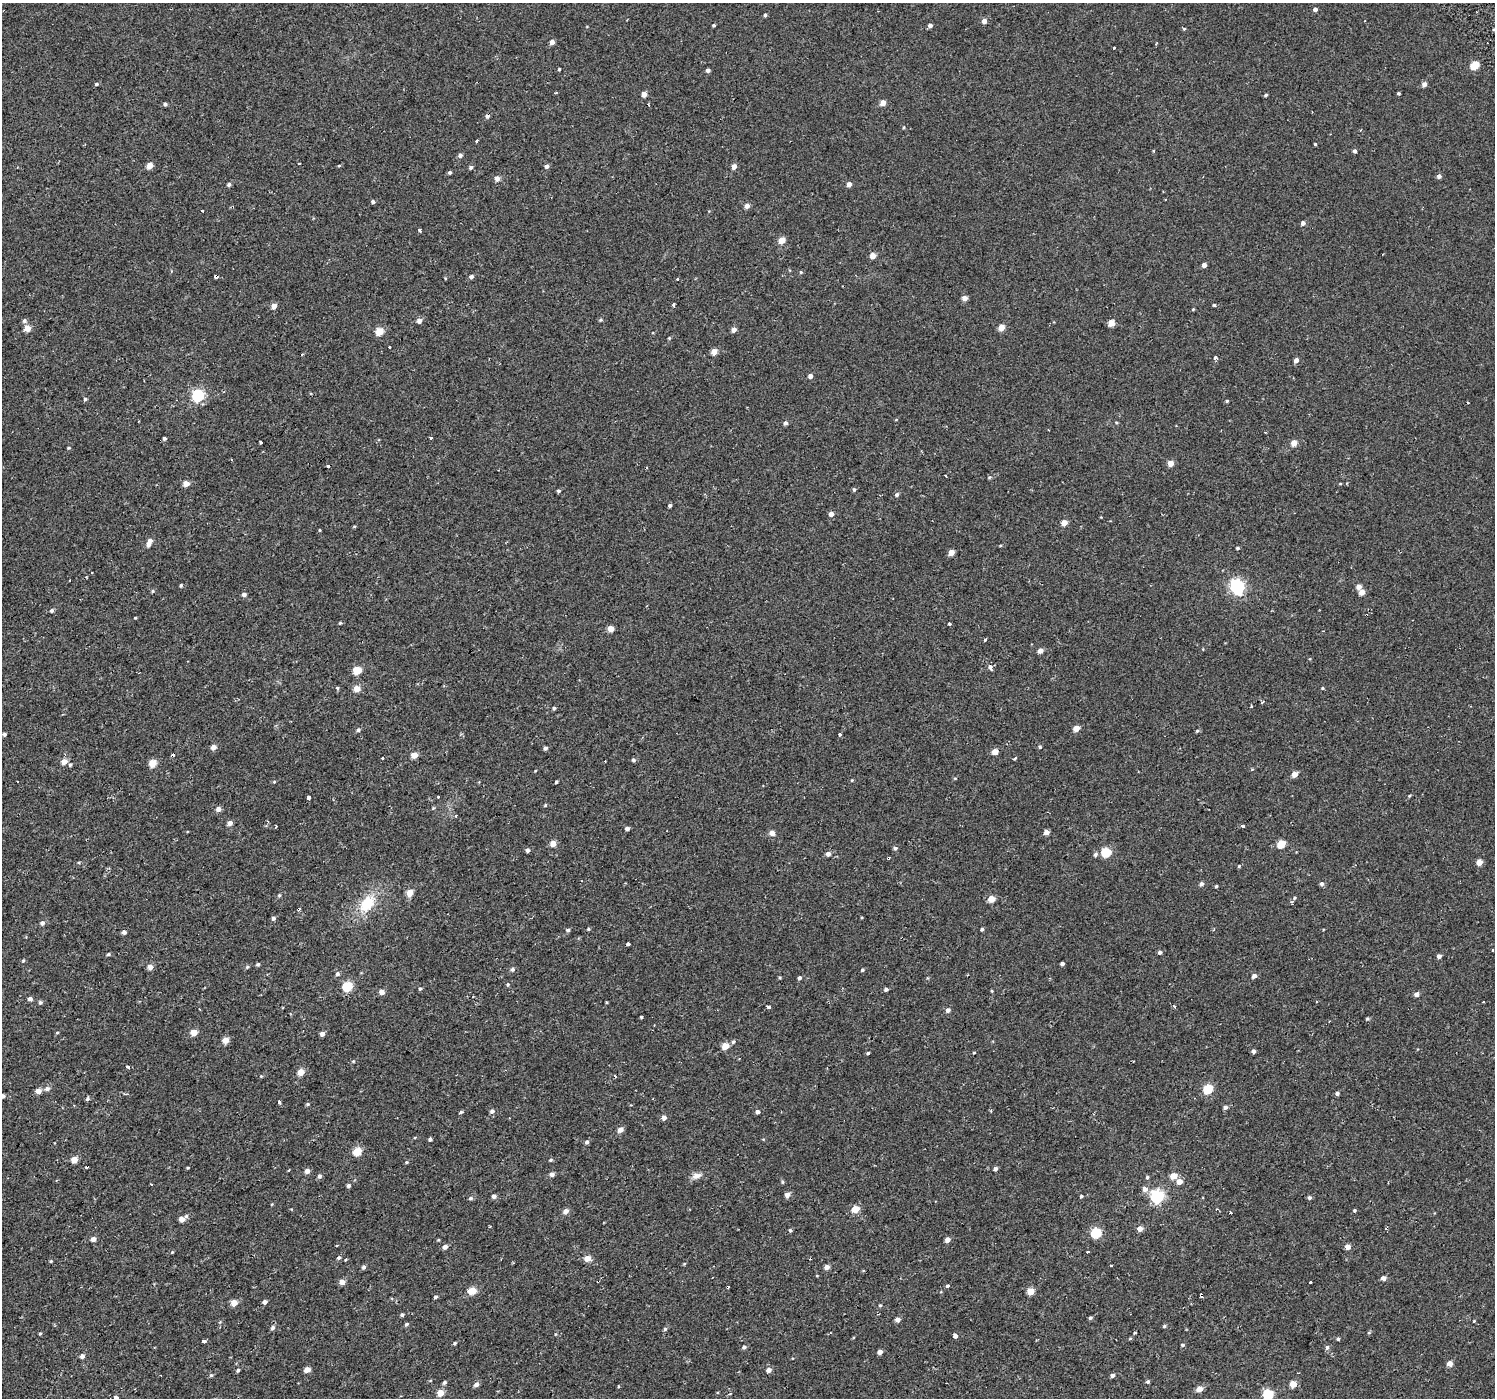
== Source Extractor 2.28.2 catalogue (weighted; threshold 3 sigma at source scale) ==
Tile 7 of 4 x 4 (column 3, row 2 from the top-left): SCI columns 3037-4529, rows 3024-4419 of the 6021 x 5949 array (HDU 1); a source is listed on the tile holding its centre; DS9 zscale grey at full resolution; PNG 1497 x 1400 px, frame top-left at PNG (2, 3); no overlay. Shown black and unused: <1% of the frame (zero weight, under 2 of 3 exposures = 2% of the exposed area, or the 3 px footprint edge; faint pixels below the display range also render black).
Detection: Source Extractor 2.28.2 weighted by HDU 2 'WHT'; one run over the whole footprint, this tile lists its part. Background 0.00284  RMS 0.0057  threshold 0.0255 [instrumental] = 3 sigma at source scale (4.5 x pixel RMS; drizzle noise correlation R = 1.50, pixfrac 1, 0.0396/0.0396 arcsec/px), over >= 5 px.
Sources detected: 342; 20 cosmic-ray / hot-pixel residue — not listed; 1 inside a brighter listed object's ellipse — not listed separately; the other 321 listed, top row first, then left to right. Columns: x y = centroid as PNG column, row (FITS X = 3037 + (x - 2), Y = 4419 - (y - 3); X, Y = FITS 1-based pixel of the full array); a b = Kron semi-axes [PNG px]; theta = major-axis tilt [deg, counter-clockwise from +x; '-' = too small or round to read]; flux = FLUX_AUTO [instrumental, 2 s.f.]
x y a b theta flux
1315 9 4 4 - 1.7
765 15 4 3 - 1.1
984 21 4 4 - 3.2
714 25 3 3 - 0.82
930 25 4 4 - 1.7
1184 29 4 4 - 0.62
552 42 4 4 - 3.1
1114 48 3 2 - 0.51
1475 65 5 5 - 17
559 69 3 3 - 0.64
708 70 4 4 - 1.9
96 84 4 4 - 0.81
1424 84 4 4 - 2.9
1398 93 4 3 - 0.68
644 94 4 4 - 4.1
1266 95 4 3 - 0.77
883 103 4 4 - 5.4
165 104 4 4 - 1.1
487 116 5 4 - 1.7
904 127 4 3 - 0.51
477 140 3 3 - 1.3
1315 144 3 3 - 0.51
1153 151 3 3 - 0.66
1355 151 4 4 - 1.2
460 155 5 5 - 1.5
150 165 4 4 - 6.8
339 166 5 3 - 0.53
547 166 4 4 - 1.7
471 167 4 4 - 1.2
734 167 4 4 - 3.8
450 172 4 4 - 1
1439 176 4 4 - 1.8
497 179 5 4 - 3.7
229 184 5 4 - 1.2
849 184 4 4 - 2.9
373 202 4 4 - 1.5
747 206 4 4 - 3.4
202 210 3 2 - 1.1
1303 223 5 4 - 1.9
419 230 3 3 - 6.3
782 240 4 4 - 8.6
873 256 4 4 - 6.2
1204 265 4 4 - 2.6
801 272 4 4 - 0.59
216 276 4 3 - 15
471 277 4 4 - 1.9
677 279 3 3 - 1.9
964 298 4 4 - 4
673 305 4 3 - 1.1
1214 305 3 3 - 0.58
274 306 5 4 - 4.1
1193 309 4 4 - 0.48
601 320 5 4 - 0.69
24 321 5 5 - 1.3
419 321 5 4 - 2.8
1111 323 5 4 - 8
27 328 4 4 - 8.1
1001 328 4 4 - 7.8
733 330 4 4 - 3.5
379 331 5 4 - 14
669 338 4 4 - 0.61
389 347 3 3 - 1.7
714 351 4 4 - 6.7
1215 357 4 3 - 3.2
1296 360 4 4 - 2.5
810 376 4 4 - 2.3
198 396 6 5 - 76
85 399 4 4 - 0.99
1227 401 4 3 - 0.69
785 423 5 4 - 1.5
164 438 4 4 - 1
431 438 3 3 - 5
261 442 3 3 - 2.9
1294 443 4 4 - 6.4
68 448 4 3 - 0.57
1170 463 4 4 - 6
945 476 3 3 - 3.5
989 477 5 4 - 0.63
186 484 4 4 - 5.6
1340 484 4 3 - 0.43
854 489 5 4 - 0.93
558 491 4 4 - 0.97
897 495 5 4 - 1.2
670 505 4 3 - 0.97
831 514 4 4 - 3
1064 523 4 4 - 6.2
354 526 5 3 - 0.52
319 530 4 3 - 0.42
149 544 6 5 - 2.3
1000 545 4 3 - 0.52
1237 548 4 3 - 0.85
951 552 4 4 - 5.3
70 580 2 2 - 0.36
181 585 4 3 - 0.64
1237 586 6 6 - 120
1359 587 5 5 - 3.5
152 591 5 4 - 0.74
1362 592 4 4 - 4.9
244 594 4 4 - 2.1
52 611 5 4 - 1.2
135 618 4 3 - 0.42
340 623 4 3 - 0.57
949 624 3 3 - 7.6
611 629 4 4 - 7.5
985 639 4 3 - 1
1040 651 4 4 - 3.7
990 667 7 5 -63 1.7
357 670 5 5 - 16
337 688 5 4 - 0.73
1322 688 4 3 - 0.55
357 689 5 4 - 7.3
1251 706 3 2 - 0.66
554 708 4 4 - 0.88
1076 728 4 4 - 6.7
358 730 5 5 - 1.1
1197 731 5 4 - 0.64
4 734 4 4 - 1.1
840 735 3 3 - 1.7
213 747 5 4 - 3.4
1040 747 4 4 - 0.86
545 748 4 4 - 1.4
995 752 4 4 - 5.6
414 755 5 4 - 6.5
382 758 3 3 - 1.2
1014 759 3 3 - 2.1
633 760 4 4 - 1.2
64 762 5 5 - 4.6
152 763 5 4 - 13
70 765 5 4 - 0.88
535 771 4 3 - 0.4
1295 774 4 4 - 4.9
955 778 5 3 - 0.49
852 780 4 3 - 0.5
17 781 3 2 - 0.55
274 782 5 3 - 0.5
556 782 3 3 - 0.74
1409 796 4 3 - 0.5
438 797 3 3 - 2.2
308 798 4 3 - 3.9
545 805 4 3 - 0.58
433 808 5 3 - 0.53
218 809 5 4 - 3.1
456 816 3 3 - 0.85
230 823 4 4 - 3.7
276 826 3 2 - 0.55
1243 826 3 3 - 2.4
627 829 4 4 - 2.1
1046 832 4 4 - 3.8
772 833 5 4 - 4.3
553 843 4 4 - 6.3
1281 844 5 5 - 15
895 848 5 4 - 1.2
528 850 4 4 - 1.6
1106 852 5 5 - 24
828 854 5 5 - 2.3
1095 854 6 5 - 1.3
1479 862 4 4 - 6.3
1239 866 4 4 - 0.62
1201 884 5 5 - 1.6
1322 884 5 5 - 1.4
1216 886 3 3 - 0.71
410 893 5 4 - 8.1
279 895 5 4 - 0.69
1294 898 5 3 - 0.65
991 899 5 4 - 8.6
367 903 25 15 50 17
273 918 4 4 - 1.4
42 923 5 5 - 1.7
588 929 4 4 - 0.59
982 929 3 3 - 0.98
568 930 5 4 - 1
124 932 4 4 - 2.2
628 944 3 3 - 4.9
1492 950 3 3 - 1.5
1160 952 5 4 - 1.1
108 954 5 4 - 0.85
1439 956 4 4 - 1.8
23 960 4 3 - 0.62
1062 963 4 3 - 1.6
258 964 4 4 - 0.87
150 967 5 4 - 3.5
247 967 5 5 - 0.73
512 969 5 5 - 1.1
862 970 4 3 - 0.77
337 974 5 5 - 1.5
1254 976 4 4 - 2.6
799 978 4 4 - 1.4
508 984 5 5 - 0.8
347 986 5 5 - 29
420 989 5 4 - 0.74
886 989 4 4 - 1.2
992 991 5 3 - 0.48
381 992 4 4 - 4.2
1417 994 5 4 - 2.6
473 997 3 2 - 0.71
30 999 4 4 - 1.9
40 1002 4 4 - 1.1
1174 1006 3 3 - 1.8
768 1007 4 3 - 4.7
948 1010 5 5 - 1.8
641 1017 3 3 - 1.8
1367 1019 5 4 - 0.71
194 1032 4 4 - 8
57 1033 4 3 - 0.47
322 1034 4 4 - 2.5
225 1040 4 4 - 7.4
733 1042 5 4 - 0.9
725 1046 5 4 - 9.1
1253 1051 4 4 - 1.8
867 1053 3 3 - 2.7
974 1053 4 3 - 0.45
353 1061 4 4 - 0.55
127 1066 4 3 - 5.2
301 1072 4 4 - 8.1
261 1076 4 3 - 0.46
47 1089 7 5 23 1.9
1208 1089 5 5 - 26
38 1091 4 4 - 4.6
1337 1093 4 4 - 1.5
3 1096 4 3 - 1.5
87 1099 5 4 - 0.88
279 1102 4 3 - 2
307 1104 5 4 - 0.73
1225 1107 4 4 - 1.8
492 1111 5 5 - 1.5
461 1112 5 4 - 0.78
757 1112 4 4 - 1.6
664 1118 5 4 - 2.3
620 1130 5 4 - 3.8
430 1139 4 4 - 1.1
587 1142 5 4 - 1.2
357 1151 5 5 - 19
74 1160 4 4 - 8.4
551 1160 5 4 - 0.69
188 1168 4 3 - 0.47
995 1169 4 4 - 1.6
289 1170 3 3 - 1.3
307 1171 5 4 - 2.7
552 1174 4 4 - 2.6
319 1176 6 5 - 1.5
696 1176 12 7 15 3.2
1173 1176 5 5 - 7.2
1147 1177 5 4 - 0.77
782 1182 6 4 -89 0.62
1179 1182 5 5 - 4
349 1186 4 4 - 1.4
1145 1189 6 6 - 2.8
787 1195 4 4 - 3.5
494 1196 5 5 - 1.7
1081 1196 4 3 - 0.78
1157 1197 6 6 - 90
471 1198 5 4 - 1.1
1309 1198 4 4 - 1.2
272 1204 4 3 - 0.41
855 1209 5 4 - 12
1217 1209 4 3 - 0.6
1354 1210 5 4 - 0.62
566 1211 5 5 - 3.4
1231 1212 3 3 - 2.9
186 1216 3 3 - 4
182 1219 4 4 - 4.6
1140 1229 5 5 - 3.4
790 1230 4 4 - 0.88
1096 1233 5 5 - 38
93 1239 4 4 - 2.9
947 1240 4 4 - 3.2
337 1246 3 2 - 0.92
445 1247 5 4 - 2.6
1348 1247 5 4 - 3.7
1087 1252 3 3 - 0.99
338 1258 5 4 - 1.2
587 1258 5 4 - 6.7
51 1261 4 3 - 0.6
684 1264 4 3 - 0.52
1111 1266 3 3 - 1.5
364 1267 5 4 - 1.2
827 1267 4 4 - 3.1
1383 1278 5 4 - 2.6
342 1282 5 4 - 4.4
1310 1282 3 2 - 0.68
947 1286 3 3 - 4.9
472 1291 5 5 - 14
1030 1291 5 4 - 11
1201 1295 4 3 - 5
435 1297 4 4 - 0.98
264 1302 4 4 - 2.1
234 1303 5 4 - 7.4
880 1305 4 4 - 0.61
402 1315 4 3 - 0.99
1090 1318 5 4 - 0.94
897 1320 4 4 - 3.7
1474 1321 3 3 - 0.7
406 1324 4 4 - 1.1
1164 1326 5 4 - 0.73
273 1328 6 5 - 1.4
665 1329 5 4 - 0.9
1135 1333 3 3 - 3.1
40 1334 4 3 - 0.59
955 1336 4 4 - 16
1338 1339 4 3 - 0.79
203 1341 4 3 - 7.5
455 1343 4 3 - 0.82
1182 1345 4 3 - 0.84
744 1347 5 4 - 1.2
1327 1347 6 5 - 1.2
880 1352 4 4 - 2.6
82 1356 4 4 - 1.8
1450 1364 4 4 - 4.7
238 1370 5 4 - 0.88
307 1370 5 4 - 5
769 1370 5 5 - 2.6
211 1375 5 5 - 0.84
1112 1375 4 4 - 1.6
1148 1381 5 4 - 0.92
444 1382 5 4 - 1.1
476 1384 5 4 - 2.4
1293 1384 4 4 - 8.1
1199 1389 5 5 - 5.5
440 1393 4 4 - 8.6
1268 1394 5 5 - 36
116 1398 3 3 - 15
Overlapping masked pixels (flux is a lower limit): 4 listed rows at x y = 487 116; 216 276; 1157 1197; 1201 1295
Isophote crosses this tile's border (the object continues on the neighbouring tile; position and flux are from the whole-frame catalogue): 3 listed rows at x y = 3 1096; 1268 1394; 116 1398